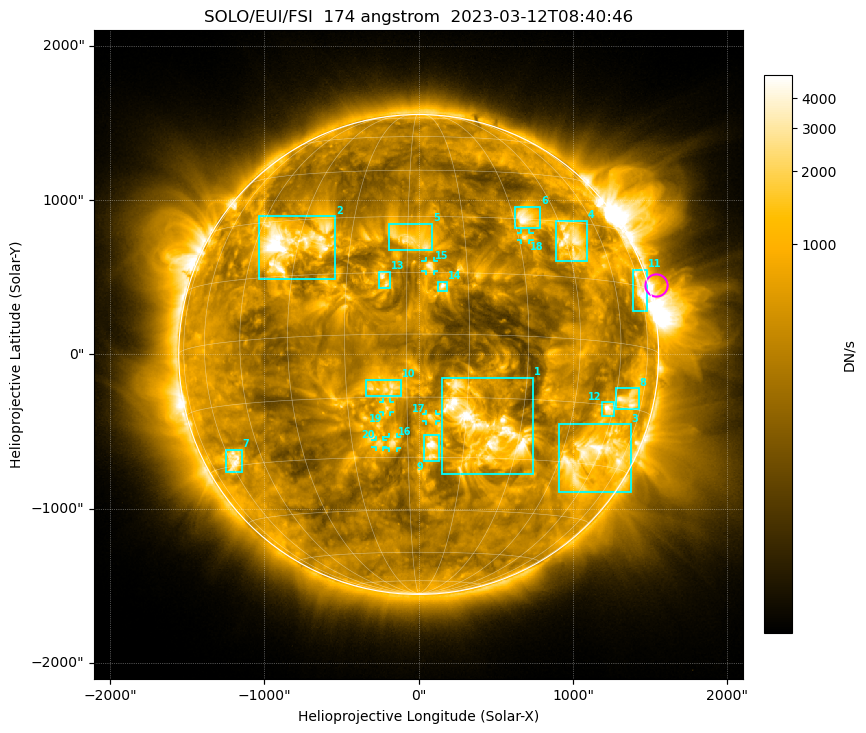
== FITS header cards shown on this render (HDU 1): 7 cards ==
TELESCOP= 'SOLO/EUI/FSI'       / telescope/Sensor name
WAVELNTH=                  174 / [Angstrom] characteristic wavelength observatio
WAVEUNIT= 'Angstrom'           / Wavelength unit
DATE-OBS= '2023-03-12T08:40:46.299' / [UTC] deprecated, same as DATE-BEG.
CTYPE1  = 'HPLN-TAN'           / helioprojective longitude (Solar X)
CTYPE2  = 'HPLT-TAN'           / helioprojective latitude (Solar Y)
BUNIT   = 'DN/s    '           / units of physical value, after BSCALE, BZERO

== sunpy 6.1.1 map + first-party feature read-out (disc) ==
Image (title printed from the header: SOLO/EUI/FSI  174 angstrom  2023-03-12T08:40:46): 947 x 947 px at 4.44 arcsec/px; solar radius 1555 arcsec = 350 px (full disc in frame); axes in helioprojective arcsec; data unit DN/s (BUNIT, on the colour bar)
Field: cropped to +-1.35 R_sun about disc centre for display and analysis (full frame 3340 x 3368 px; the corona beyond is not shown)
Orientation: file roll -5.867 deg (from PC/CROTA): ROTATED to solar-north-up (sunpy Map.rotate, bilinear) for analysis and display; everything below refers to the rotated frame
Observer: Stonyhurst longitude -27.1 deg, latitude -4.8 deg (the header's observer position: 27 deg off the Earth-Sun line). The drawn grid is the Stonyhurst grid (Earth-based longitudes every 15 deg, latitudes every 15 deg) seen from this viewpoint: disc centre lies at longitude -27.1 deg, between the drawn -30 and -15 deg meridians, so no drawn meridian runs through disc centre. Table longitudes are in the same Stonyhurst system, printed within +-180 deg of -27.1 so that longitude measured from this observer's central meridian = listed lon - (-27.1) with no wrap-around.
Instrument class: DISC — disc imager (sunpy class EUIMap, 174 A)
Bright regions (active regions / flare kernels): reference = the median radial profile (limb darkening/brightening removed); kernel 9 px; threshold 5 sigma = 1041 DN/s over a disc level ~384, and >= 1.15x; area >= 9 px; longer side >= 8 px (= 36 arcsec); searched inside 0.97 R_sun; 26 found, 20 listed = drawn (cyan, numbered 1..; 6 of them under ~56 arcsec drawn as corner ticks so the feature stays visible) (cap 20 boxes per figure: the strongest are kept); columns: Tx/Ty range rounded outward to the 10 arcsec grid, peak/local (2 s.f.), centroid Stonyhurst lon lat
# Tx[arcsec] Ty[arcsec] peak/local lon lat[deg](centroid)
1 150..750 -780..-150 12 -10 -23
2 -1040..-540 490..900 21 -62 +24
3 900..1380 -900..-450 12 +28 -28
4 890..1090 600..870 9.4 +17 +25
5 -200..90 670..850 6.3 -29 +24
6 620..790 820..960 13 +4 +30
7 -1250..-1150 -770..-610 8.2 -88 -28
8 1270..1430 -360..-220 6.4 +36 -13
9 30..130 -690..-520 8.8 -24 -28
10 -340..-110 -270..-160 5.6 -35 -13
11 1390..1480 280..550 8.2 +44 +14
12 1190..1270 -400..-310 9.8 +28 -16
13 -260..-180 430..540 4.8 -36 +13
14 120..190 410..470 6.4 -21 +12
15 40..100 540..610 5.6 -24 +17
16 -200..-140 -610..-530 5.2 -34 -26
17 50..120 -430..-380 5.1 -24 -20
18 660..720 740..790 6.7 +2 +25
19 -230..-180 -380..-310 4.5 -35 -17
20 -280..-230 -600..-550 4.1 -38 -26
Off-limb structures (1.02-1.3 R_sun): pedestal 1.08 DN/s subtracted; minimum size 162 px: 2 found; the strongest spans PA ~220..320 deg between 1.02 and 1.3 R_sun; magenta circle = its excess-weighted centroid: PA ~285 deg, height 1.03 R_sun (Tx ~1540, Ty ~450 arcsec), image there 1.9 x the reference